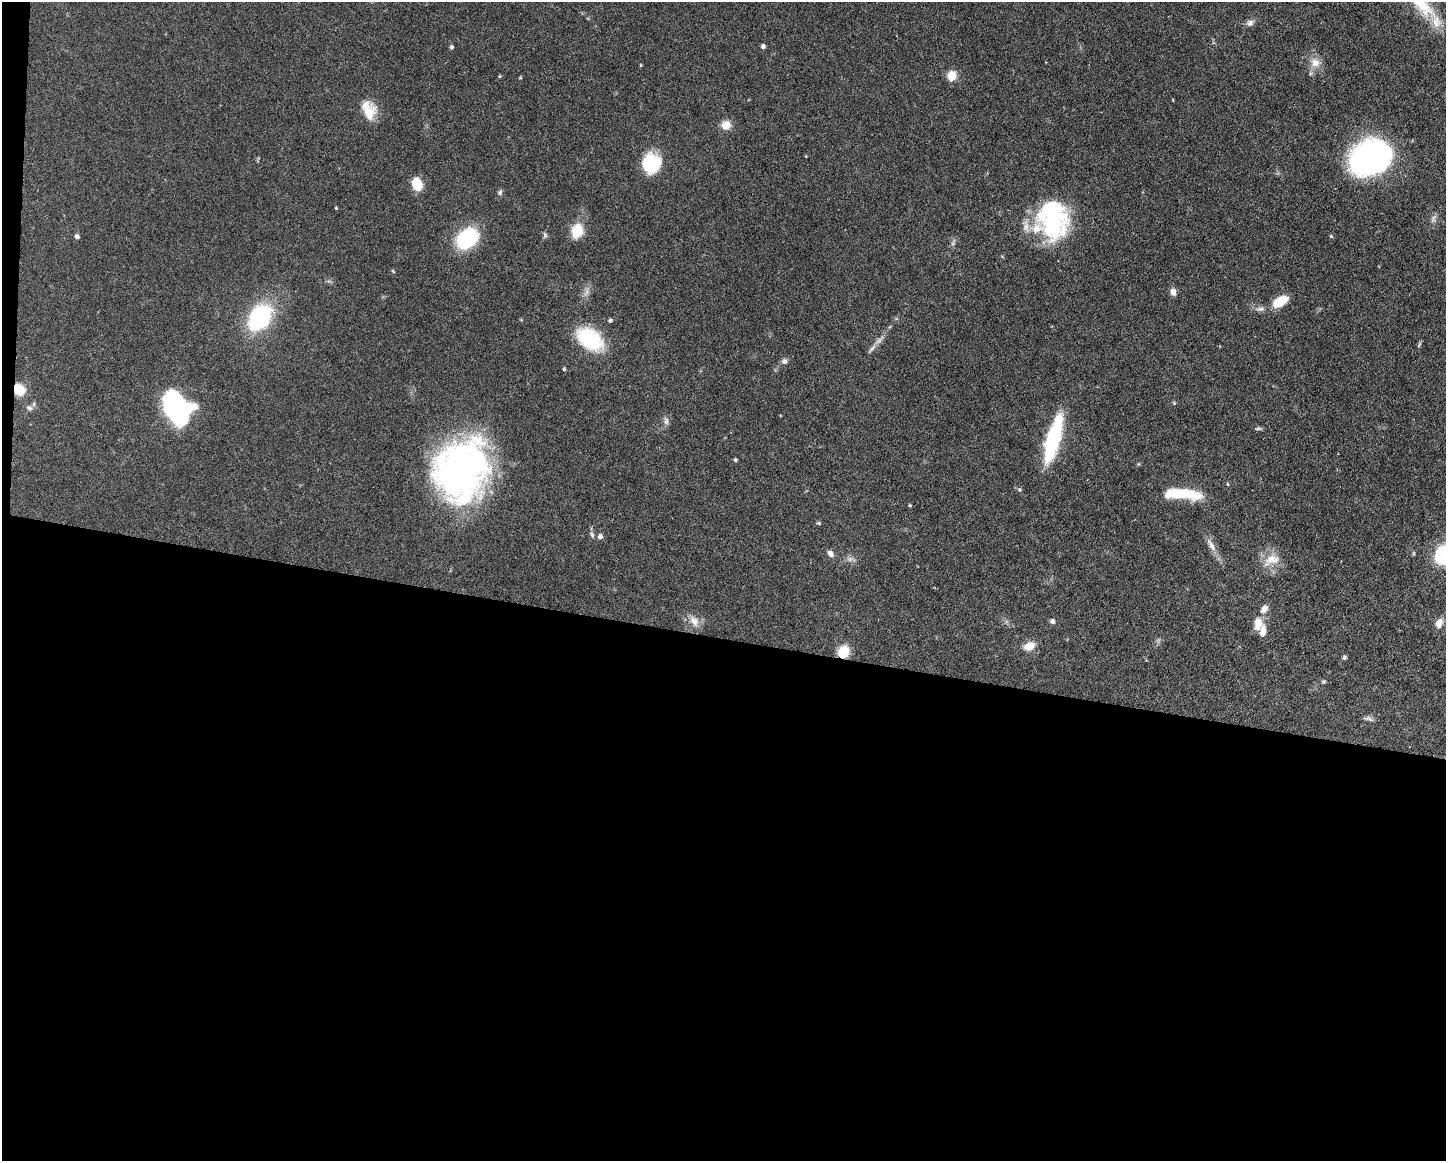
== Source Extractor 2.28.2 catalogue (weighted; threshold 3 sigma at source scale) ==
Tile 10 of 3 x 4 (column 1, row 4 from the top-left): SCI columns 222-1665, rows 1-1159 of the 4662 x 4637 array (HDU 1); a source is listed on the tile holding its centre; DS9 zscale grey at full resolution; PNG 1448 x 1163 px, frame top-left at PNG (2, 2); no overlay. Shown black and unused: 46% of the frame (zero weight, under 3 of 6 exposures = <1% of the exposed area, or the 3 px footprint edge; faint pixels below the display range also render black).
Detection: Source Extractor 2.28.2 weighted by HDU 2 'WHT'; one run over the whole footprint, this tile lists its part. Background 0.0934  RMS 0.0049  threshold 0.0202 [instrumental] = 3 sigma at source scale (4.09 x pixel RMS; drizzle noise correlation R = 1.36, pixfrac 0.8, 0.05/0.05 arcsec/px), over >= 5 px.
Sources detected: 76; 2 too faint to see at this stretch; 2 inside a brighter object's white glare — not listed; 7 inside a brighter listed object's ellipse — not listed separately; the other 65 listed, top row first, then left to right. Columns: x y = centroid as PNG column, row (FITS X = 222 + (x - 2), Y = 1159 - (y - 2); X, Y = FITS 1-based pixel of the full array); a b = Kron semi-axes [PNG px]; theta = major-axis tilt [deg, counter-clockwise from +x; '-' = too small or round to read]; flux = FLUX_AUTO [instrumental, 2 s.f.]
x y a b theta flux
1419 2 63 16 -44 31
1250 23 10 8 16 1.9
763 46 5 4 - 1.3
451 47 4 4 - 1
1315 63 13 13 - 4.6
641 65 4 3 - 0.43
500 76 4 3 - 0.47
952 76 6 5 - 22
520 78 5 3 - 0.39
369 112 21 17 74 9.1
726 125 12 11 - 4.5
1370 155 35 31 30 140
806 156 4 2 - 0.3
651 162 24 18 -85 19
417 184 13 9 -74 9.4
500 192 8 6 71 1.1
336 208 3 3 - 0.44
1434 217 10 5 55 1.4
1052 225 39 36 -30 49
577 231 13 10 75 12
545 235 9 5 -88 1
1331 236 5 4 - 0.54
77 237 5 5 - 1.6
467 238 19 14 38 42
953 243 6 5 - 0.93
393 271 6 3 -46 0.46
1173 292 9 7 -80 2.5
1280 301 17 9 31 11
1260 309 14 6 6 2.2
260 316 30 23 29 39
610 320 5 4 - 0.81
590 339 24 15 -37 39
1419 345 8 4 67 0.73
872 348 14 5 47 1.6
784 361 8 7 - 1.6
564 369 4 4 - 0.59
19 390 13 10 -51 8.5
1174 403 5 4 - 0.49
29 408 10 6 -27 1.5
177 408 25 18 -63 110
666 421 11 6 -84 1.7
1258 428 7 5 -5 0.87
1053 438 38 10 74 65
735 460 4 4 - 0.77
461 470 57 46 70 200
1182 494 39 10 -4 21
910 505 4 3 - 0.61
819 523 6 4 -21 0.6
592 535 9 5 -74 1.3
600 537 6 5 - 1.7
1211 545 23 7 -61 4
830 553 9 7 -49 2
1443 555 19 15 69 31
850 559 7 5 57 1.3
1272 559 22 13 3 7.7
1264 609 13 8 50 3
694 621 17 11 -55 4.6
1052 621 5 5 - 1.6
1439 623 10 7 68 4
1258 624 17 10 84 5.5
1029 646 13 9 22 5.6
843 652 10 9 - 12
1344 657 5 5 - 0.79
1323 682 5 5 - 0.6
1368 719 14 5 -12 1.4
Overlapping masked pixels (flux is a lower limit): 2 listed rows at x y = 19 390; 843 652
Isophote crosses this tile's border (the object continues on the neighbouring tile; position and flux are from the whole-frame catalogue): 2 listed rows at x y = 1419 2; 1443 555